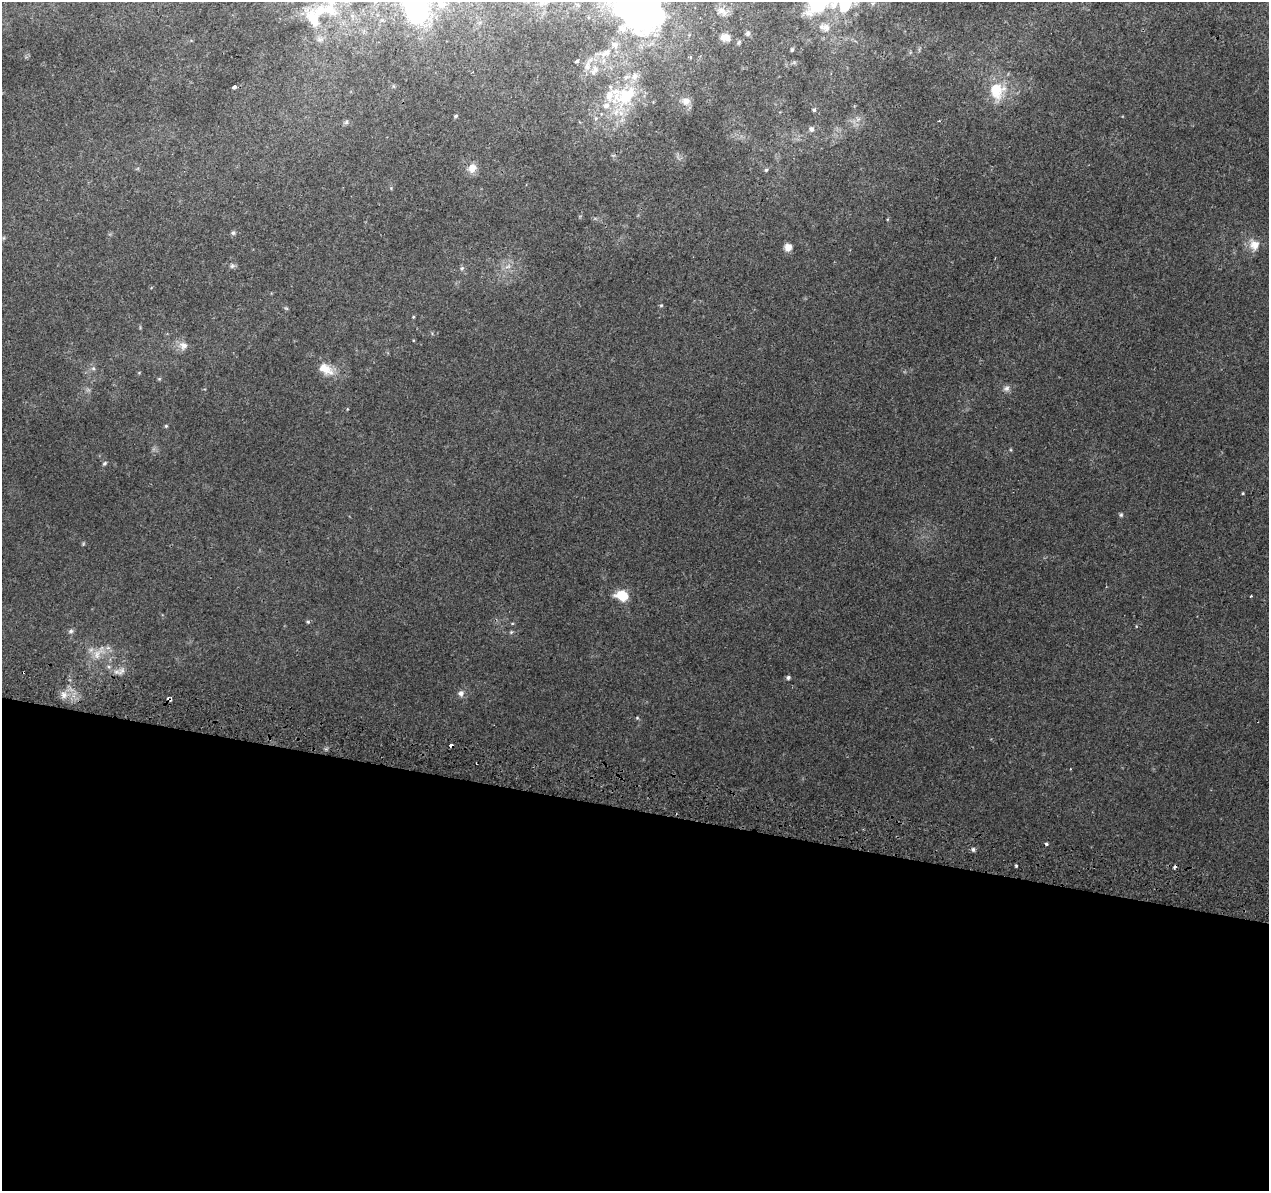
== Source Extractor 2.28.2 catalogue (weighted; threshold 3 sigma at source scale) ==
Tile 14 of 4 x 4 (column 2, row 4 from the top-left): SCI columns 1284-2550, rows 326-1514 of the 5092 x 5344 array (HDU 1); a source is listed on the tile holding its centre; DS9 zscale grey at full resolution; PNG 1271 x 1193 px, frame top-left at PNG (2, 2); no overlay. Shown black and unused: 32% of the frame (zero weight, under 2 of 3 exposures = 2% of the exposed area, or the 3 px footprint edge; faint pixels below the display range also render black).
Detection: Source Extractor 2.28.2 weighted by HDU 2 'WHT'; one run over the whole footprint, this tile lists its part. Background 0.00752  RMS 0.0036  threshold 0.0161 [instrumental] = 3 sigma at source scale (4.5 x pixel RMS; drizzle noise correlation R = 1.50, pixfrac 1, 0.0396/0.0396 arcsec/px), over >= 5 px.
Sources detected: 78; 1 inside a brighter object's white glare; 2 cosmic-ray / hot-pixel residue — not listed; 10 inside a brighter listed object's ellipse — not listed separately; the other 65 listed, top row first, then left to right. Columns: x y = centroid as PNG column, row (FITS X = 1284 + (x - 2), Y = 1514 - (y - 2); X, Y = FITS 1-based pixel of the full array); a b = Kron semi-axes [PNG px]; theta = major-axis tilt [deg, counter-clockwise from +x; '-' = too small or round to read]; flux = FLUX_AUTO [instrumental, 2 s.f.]
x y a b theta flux
441 4 12 11 - 3.5
818 4 31 15 21 27
845 4 27 21 55 15
329 10 31 17 -33 15
639 10 38 28 -22 190
420 11 30 18 -64 33
722 11 18 10 -34 2.8
382 20 5 5 - 0.78
826 27 13 10 -55 2.7
748 33 8 6 -76 0.86
725 37 16 11 -7 3.3
320 39 11 8 -13 1.9
792 50 4 4 - 0.7
606 53 18 10 31 5
690 57 3 2 - 0.67
577 61 3 3 - 1.5
594 71 17 10 60 4.2
234 87 4 3 - 3
997 90 22 18 -86 12
624 95 43 34 31 28
686 101 12 10 -4 2.4
814 110 6 5 - 0.63
455 116 5 4 - 0.62
858 119 7 4 19 1
346 122 6 6 - 0.79
811 129 6 6 - 1.5
472 168 9 8 - 4
766 170 5 4 - 0.57
233 233 7 6 - 0.78
3 238 6 4 71 0.46
1254 245 17 14 -63 4.4
788 247 8 7 - 2.9
232 266 7 7 - 0.86
508 266 10 6 29 1.6
462 268 6 5 - 0.67
661 305 5 4 - 0.43
286 308 6 3 -18 0.43
413 317 4 4 - 0.37
183 346 12 11 - 2.7
93 368 6 5 - 0.79
326 369 23 13 -30 5.9
139 373 5 3 - 0.3
159 379 6 4 18 0.39
1006 388 10 8 36 1.4
166 426 5 4 - 0.43
104 463 7 4 39 0.62
1243 493 4 3 - 0.34
1121 515 6 5 - 0.57
83 544 6 3 72 0.41
622 595 15 11 -14 7.3
1251 596 3 2 - 0.4
308 622 5 5 - 0.48
71 631 8 6 61 0.95
511 632 6 4 45 0.49
98 652 28 12 48 6
109 667 6 5 - 0.78
122 671 13 9 42 2.3
788 677 5 4 - 0.9
461 693 7 7 - 1.7
64 695 10 9 - 2.6
169 699 5 4 - 1.2
637 718 6 4 0 0.4
451 745 4 3 - 2
973 849 6 4 -75 0.69
1016 865 3 3 - 0.84
Overlapping masked pixels (flux is a lower limit): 2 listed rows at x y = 169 699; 451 745
Isophote crosses this tile's border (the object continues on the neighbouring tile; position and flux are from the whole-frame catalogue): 4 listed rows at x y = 818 4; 845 4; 639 10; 420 11